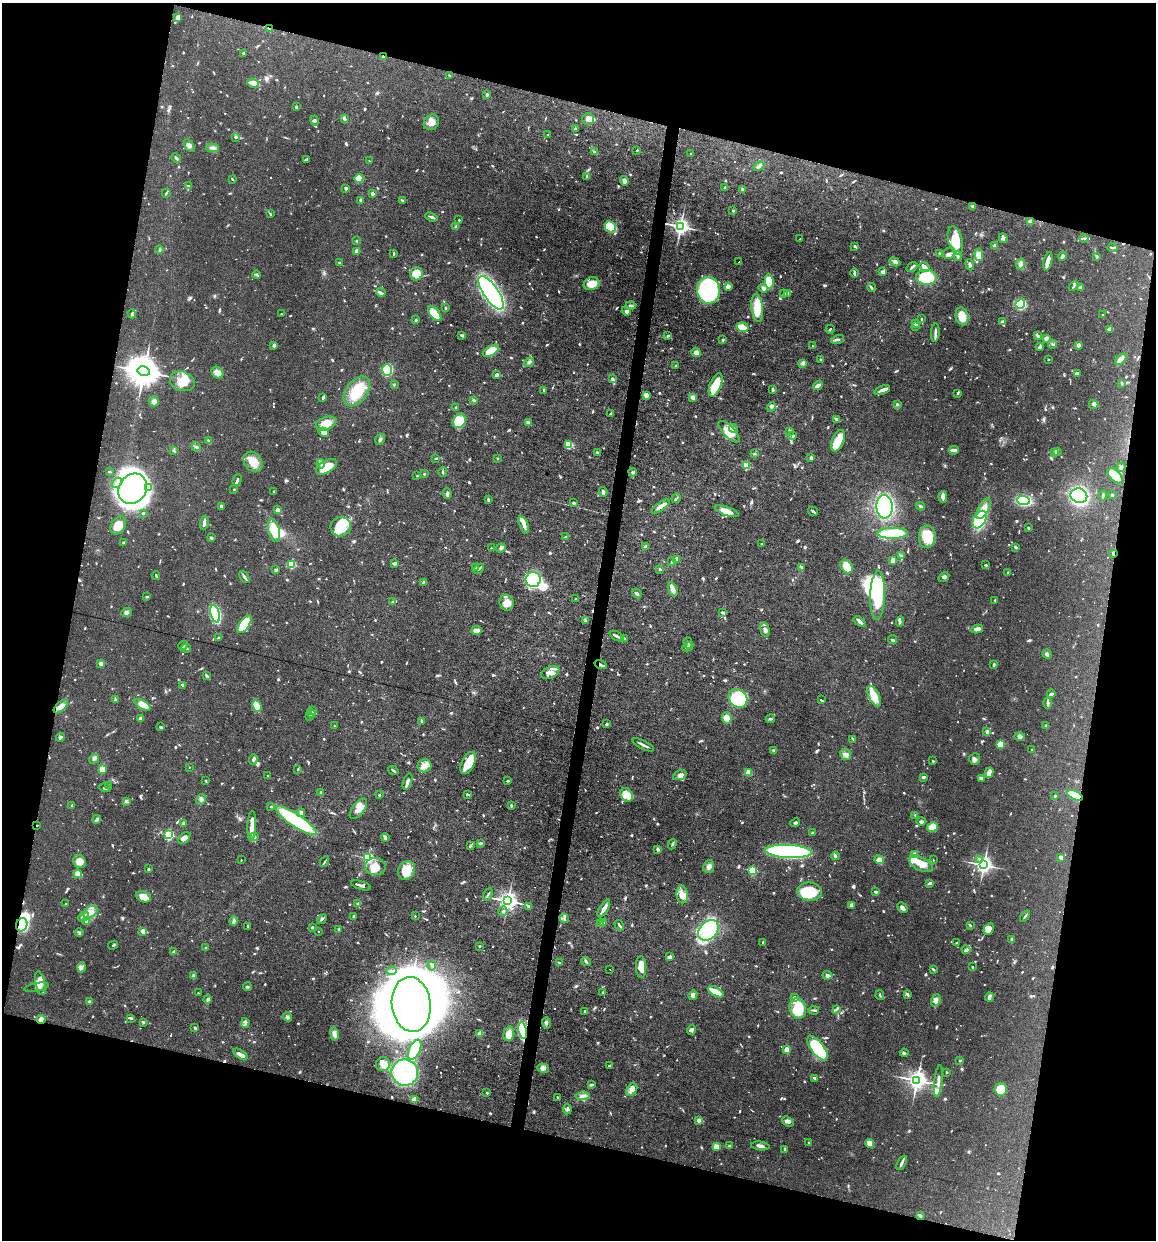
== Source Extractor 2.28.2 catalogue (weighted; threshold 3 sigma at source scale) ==
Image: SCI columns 119-4734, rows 1-4949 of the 4972 x 4949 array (HDU 1 of 3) = the unmasked area's bounding box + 8 px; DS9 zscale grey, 4 x 4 block average (1 PNG px = mean of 4 x 4 image px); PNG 1158 x 1242 px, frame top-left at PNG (2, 3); each listed source drawn as its Kron ellipse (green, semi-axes under 4 px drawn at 4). Shown black and unused: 29% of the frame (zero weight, under 6 of 12 exposures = <1% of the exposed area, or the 3 px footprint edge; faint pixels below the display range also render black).
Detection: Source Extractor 2.28.2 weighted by HDU 2 'WHT'. Background 0.0782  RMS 0.0027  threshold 0.011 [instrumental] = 3 sigma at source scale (4.09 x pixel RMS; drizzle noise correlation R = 1.36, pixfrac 0.8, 0.05/0.05 arcsec/px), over >= 5 px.
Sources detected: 1608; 22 too faint to see at this stretch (4 x 4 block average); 17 inside a brighter object's white glare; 7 cosmic-ray / hot-pixel residue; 3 long thin detections or spike segments (spike, bleed or trail) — neither listed nor drawn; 27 coinciding with a brighter row at this scale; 120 inside a brighter listed object's ellipse — not listed separately; of the other 1412, all 500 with FLUX_AUTO >= 1.84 (the completeness limit of this list) listed and drawn (912 fainter detections not listed), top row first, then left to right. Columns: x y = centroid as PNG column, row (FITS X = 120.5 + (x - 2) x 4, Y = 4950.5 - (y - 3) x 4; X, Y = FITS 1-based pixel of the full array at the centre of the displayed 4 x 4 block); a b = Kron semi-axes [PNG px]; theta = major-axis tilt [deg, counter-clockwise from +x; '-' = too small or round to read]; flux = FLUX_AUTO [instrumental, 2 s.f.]
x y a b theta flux
178 17 2 2 - 10
270 28 3 2 - 3.8
244 53 2 2 - 4
384 57 3 2 - 3.3
449 75 2 2 - 2.3
253 83 6 3 -22 15
487 94 3 2 - 3.2
296 107 2 2 - 5.4
344 119 4 3 - 3.8
588 119 6 5 - 6.7
314 121 5 3 - 3
431 122 8 7 - 15
575 129 3 2 - 2
548 135 2 2 - 2.3
235 137 4 3 - 2.9
189 145 7 4 -61 6.3
213 148 6 2 1 3.6
637 150 2 2 - 4.5
594 152 4 3 - 3
691 154 2 2 - 2.1
176 158 5 2 - 3.8
306 159 3 2 - 2.8
369 161 2 2 - 2.3
759 166 6 2 32 3.4
587 177 3 2 - 4
359 178 4 4 - 53
232 179 3 2 - 2
624 181 5 3 - 6.1
188 186 4 2 - 2
725 187 3 2 - 3
346 188 3 3 - 2.7
743 190 3 3 - 3
166 193 4 2 - 2.5
373 194 2 2 - 17
360 201 3 2 - 3.5
402 201 4 2 - 2.1
973 206 2 2 - 20
733 211 2 2 - 5.9
270 214 4 2 - 1.9
431 217 6 2 -22 4.4
459 220 2 2 - 4
1030 222 3 3 - 7.6
680 226 3 3 - 870
456 227 3 2 - 6.2
610 227 6 5 - 71
1003 238 5 3 - 4.2
1084 238 4 2 - 2.3
800 239 2 2 - 1.9
955 240 14 7 -76 42
356 241 2 2 - 2.7
855 246 4 2 - 2.8
995 246 3 3 - 4.1
1113 248 5 2 - 2.9
159 250 4 2 - 2.7
357 251 4 3 - 13
394 253 3 2 - 2.3
940 253 2 2 - 2.2
949 253 7 5 27 6.5
979 255 6 4 -84 7.1
958 256 5 3 - 2.8
1062 256 4 3 - 4
1097 256 3 2 - 2.8
1048 261 9 3 76 17
739 262 2 2 - 2.6
895 262 6 3 -24 4
339 263 3 2 - 3.2
1020 264 6 4 80 6.4
970 265 6 3 -70 3.9
912 267 6 2 36 3.4
924 267 5 3 - 7.3
883 272 2 2 - 20
854 273 4 2 - 2.8
416 274 6 6 - 25
257 275 4 3 - 2.4
926 277 10 7 -4 71
769 281 7 4 -83 40
592 284 8 6 19 24
728 286 4 4 - 5.6
1074 286 5 2 - 2.2
871 287 4 2 - 3.6
1080 287 3 3 - 2.6
763 288 5 4 - 4.3
708 290 13 11 -83 290
381 293 4 2 - 2.4
491 293 19 7 -56 420
784 293 2 2 - 3.7
788 293 3 3 - 3.9
1020 304 5 4 - 82
631 306 5 2 - 4.1
446 308 2 2 - 2.1
757 308 14 5 -83 34
626 311 5 4 - 4.7
132 314 4 3 - 2.6
281 314 2 2 - 3.4
435 314 9 4 -50 39
1103 315 2 2 - 4.6
962 316 9 6 -78 29
921 319 4 2 - 2.2
416 320 2 2 - 10
1002 321 3 2 - 3.4
915 323 4 3 - 3.8
916 326 2 2 - 6.5
743 327 6 3 -14 18
830 329 4 2 - 2
1109 329 4 3 - 5.4
935 333 9 2 85 4.7
462 335 3 3 - 2.9
1038 335 4 3 - 2.5
668 336 3 2 - 2.3
1046 338 4 3 - 5.2
838 339 6 2 13 3.3
723 340 2 2 - 8.8
1052 344 4 3 - 2.4
274 345 2 2 - 18
1078 345 2 2 - 22
812 346 2 2 - 2.3
1040 347 4 3 - 3.4
491 351 9 4 30 46
696 352 5 4 - 6.5
1048 359 2 2 - 2
1121 359 7 3 45 14
820 360 3 2 - 2.1
529 362 6 2 37 3.9
803 363 3 3 - 2.8
676 365 2 2 - 2.6
387 370 6 5 - 82
143 371 6 4 -15 4600
217 373 6 5 - 9.9
1077 373 4 3 - 3.1
497 375 2 2 - 7.1
612 379 4 4 - 3.1
182 381 13 9 -17 25
1122 383 4 2 - 2.3
394 384 2 2 - 9.1
716 385 12 5 69 38
818 386 5 2 - 6.9
773 389 4 2 - 3.8
544 390 3 2 - 2.7
882 390 8 3 20 8.9
357 391 17 10 53 50
957 394 4 2 - 1.9
646 395 2 2 - 42
693 397 3 2 - 8.6
323 398 4 2 - 2.6
474 400 3 2 - 4.7
154 401 5 5 - 4.9
897 404 2 2 - 3
1094 404 5 3 - 6.3
456 407 2 2 - 7.4
771 407 5 3 - 2.7
611 413 4 2 - 2.8
837 419 3 2 - 6.1
459 421 7 6 - 58
326 423 11 6 20 21
528 423 2 2 - 19
733 428 4 3 - 3.8
789 431 4 3 - 2.5
323 432 5 4 - 8.3
729 432 14 5 -46 18
793 436 4 3 - 2.1
380 439 6 3 55 4.1
208 441 3 2 - 2.9
838 441 11 6 67 34
569 445 4 4 - 9.6
196 447 5 3 - 2.8
173 450 3 2 - 1.9
954 450 5 3 - 7.3
1057 451 4 3 - 3.6
598 453 3 2 - 3.2
1054 453 3 3 - 2.2
754 454 3 2 - 2
436 458 3 2 - 2
497 458 2 2 - 5.7
811 458 2 2 - 15
253 462 11 8 -53 21
321 464 5 3 - 3.6
746 466 2 2 - 78
326 467 11 6 29 35
1121 467 5 3 - 4.8
109 472 3 2 - 2.2
443 472 5 2 - 2
633 472 4 3 - 2.9
424 474 2 2 - 2.8
417 476 2 2 - 3.1
1115 476 9 5 -46 30
237 480 6 2 70 5
117 483 6 2 44 5.6
148 487 3 3 - 3.8
133 489 16 13 54 640
234 489 3 2 - 1.8
274 492 3 2 - 2.8
603 492 5 2 - 5
447 494 5 2 - 3.6
1103 495 5 2 - 3.7
1112 495 2 2 - 2.7
1079 496 8 7 - 280
943 497 6 4 -86 5.4
676 498 5 2 - 2.1
488 499 4 2 - 2.8
1024 500 6 4 -4 92
574 503 4 3 - 2.3
221 506 3 2 - 4.3
660 506 10 2 35 13
920 506 4 2 - 3.1
885 507 11 8 -87 210
984 509 11 5 60 15
278 510 4 2 - 9.2
727 511 12 4 -19 19
813 511 5 2 - 3.2
143 513 2 2 - 3.2
980 520 9 6 60 87
204 523 7 2 81 6.2
118 525 10 7 55 21
524 525 9 3 -68 10
341 527 10 9 - 37
1028 528 3 2 - 1.9
274 530 12 5 -77 42
893 533 15 5 1 77
565 537 2 2 - 2
927 537 11 8 86 41
211 538 3 2 - 3.2
124 542 3 2 - 2.9
762 544 2 2 - 6.5
646 547 4 2 - 8.5
1016 547 4 3 - 2.5
491 548 2 2 - 2.1
501 548 5 4 - 4.5
1113 554 4 2 - 2.1
901 555 4 2 - 1.9
677 559 4 3 - 7
893 560 2 2 - 37
672 562 2 2 - 3.7
394 563 3 2 - 6.2
291 565 2 2 - 120
986 565 3 2 - 2.6
847 566 7 5 -52 22
476 567 2 2 - 2.7
802 567 3 2 - 3.2
479 569 6 2 41 3.4
660 569 2 2 - 2.8
276 570 3 3 - 2
1008 573 4 3 - 2
156 575 4 2 - 2.3
244 577 6 2 -56 6.2
944 577 6 3 33 3.5
533 580 7 7 - 240
423 582 3 2 - 2
673 589 7 3 -69 11
637 593 5 2 - 3.9
878 595 24 7 88 110
147 597 3 2 - 3.1
576 599 2 2 - 4.3
995 600 2 2 - 2.5
393 602 3 2 - 1.9
507 603 8 7 - 15
126 612 5 4 - 3.9
723 613 3 2 - 5.2
215 614 9 4 -75 170
585 620 3 2 - 2.4
860 621 7 3 -35 4.5
900 621 5 3 - 3.2
244 624 10 4 57 89
977 629 6 3 10 6.4
477 630 5 3 - 11
765 630 7 4 -75 6.8
617 636 8 2 -29 5.3
218 638 3 3 - 2.2
624 638 2 2 - 3.9
893 640 4 3 - 2.6
688 643 6 2 -74 2.6
183 645 5 3 - 3.2
688 647 6 3 29 5.5
186 648 5 2 - 1.9
1047 654 5 3 - 3
101 664 2 2 - 31
601 665 6 2 -20 4.7
994 665 3 2 - 3.1
550 672 9 5 25 13
207 676 3 2 - 3.4
183 685 4 3 - 3.8
1051 694 4 2 - 5.4
874 696 11 5 -61 32
738 698 10 8 -42 100
115 700 3 2 - 2.5
821 700 4 2 - 2.4
1048 703 6 2 -90 5.9
143 705 9 4 -32 24
61 706 8 4 42 11
257 706 6 4 -64 28
313 711 3 2 - 2.3
311 713 5 3 - 3.1
309 716 2 2 - 4.1
140 718 3 2 - 5.5
727 718 5 5 - 16
770 719 4 3 - 2.6
422 722 3 2 - 3.1
607 724 2 2 - 12
334 726 2 2 - 2.2
1046 726 3 2 - 5.7
161 727 3 2 - 2.1
987 732 3 3 - 3.8
1020 736 5 4 - 5
60 737 4 3 - 3.7
853 739 3 2 - 2.3
1001 744 4 3 - 25
643 745 12 2 -26 6.2
774 750 4 2 - 3.8
1032 750 2 2 - 4.3
846 754 6 5 - 5.5
94 759 5 3 - 3.5
975 759 6 5 - 4.8
253 760 5 2 - 3.5
933 761 2 2 - 4.2
468 763 12 6 65 42
424 766 7 6 - 11
189 767 2 2 - 2.5
102 769 4 3 - 19
298 769 2 2 - 2
393 770 5 2 - 2.6
749 772 4 3 - 16
989 773 5 3 - 21
680 775 7 4 23 7.9
268 776 2 2 - 2.7
923 777 4 2 - 4.3
981 778 3 2 - 6.4
206 781 3 2 - 2
508 781 3 2 - 1.9
408 782 9 2 71 12
108 785 2 2 - 2.5
105 788 6 2 -19 3
321 792 2 2 - 6.5
467 794 3 2 - 2.5
379 795 2 2 - 2.6
627 795 7 6 - 12
1075 795 8 3 -26 47
1055 796 2 2 - 2.1
201 799 5 4 - 4.5
126 801 3 3 - 3.1
72 805 3 2 - 3.3
511 805 4 2 - 2.7
271 806 2 2 - 4.7
358 809 12 6 53 19
301 813 4 3 - 3.3
915 815 4 2 - 1.8
97 819 4 2 - 3.7
296 820 24 6 -33 140
921 821 5 3 - 3.5
184 823 2 2 - 14
795 823 5 3 - 2.8
37 825 2 2 - 2
252 826 15 3 88 27
933 827 5 4 - 24
813 833 3 2 - 4.4
169 835 2 2 - 210
254 837 3 2 - 2.3
385 837 4 2 - 5.5
184 838 7 4 41 12
481 843 3 2 - 4.4
672 844 5 2 - 2.7
470 846 4 2 - 1.9
658 849 3 3 - 3.5
789 851 23 6 -3 270
915 854 3 3 - 5.4
835 856 4 2 - 6.7
1061 857 4 3 - 5.6
367 858 2 2 - 280
980 859 3 3 - 3
241 860 2 2 - 2
879 860 5 4 - 8.4
933 860 2 2 - 2.5
79 861 7 6 - 16
324 862 5 2 - 2.1
921 864 13 6 -29 25
984 865 3 3 - 810
709 866 6 5 - 6.6
375 867 10 8 -4 22
149 869 2 2 - 7.1
407 870 10 8 58 23
752 870 2 2 - 160
78 874 4 4 - 17
930 883 4 2 - 5
361 885 10 2 -17 5.9
810 892 12 9 -7 56
876 892 2 2 - 3.8
488 894 7 2 61 2.5
682 895 8 5 -85 12
143 897 8 5 -23 27
508 901 3 3 - 950
358 903 4 3 - 2
66 904 3 2 - 2.2
851 905 2 2 - 22
528 907 3 2 - 1.9
604 908 10 3 59 9.2
902 908 6 3 -47 5.3
503 911 5 3 - 3.2
90 912 8 5 31 12
354 916 4 2 - 3.3
415 916 2 2 - 2.9
1025 916 6 2 53 2.6
83 917 6 4 42 8.8
564 918 5 2 - 3.9
322 919 5 2 - 2
87 921 2 2 - 31
234 921 5 3 - 4.7
604 923 3 2 - 1.9
601 924 2 2 - 8.4
22 925 7 5 66 71
619 925 6 2 -57 2.8
970 925 3 2 - 2
248 927 4 2 - 1.8
312 927 2 2 - 8.4
339 929 3 2 - 1.8
989 929 6 4 64 9.6
708 930 12 8 45 110
143 931 3 3 - 9.6
318 931 2 2 - 2.1
79 933 4 3 - 2.3
1011 939 2 2 - 3.7
763 942 3 2 - 2
957 943 3 2 - 2.2
113 945 5 2 - 1.9
479 946 2 2 - 6.4
206 948 2 2 - 4.1
966 950 4 4 - 3.7
173 951 3 2 - 2.1
669 957 3 2 - 6.4
559 962 4 2 - 1.9
586 962 5 2 - 2.5
432 965 5 2 - 3
82 967 5 3 - 4.8
641 967 11 5 -89 17
972 967 2 2 - 2.9
609 969 2 2 - 2.1
933 969 3 2 - 2.6
391 971 5 2 - 3.8
827 975 5 3 - 4.9
193 976 4 3 - 3.6
40 983 12 5 -77 14
37 987 12 2 11 4.6
247 987 4 3 - 3.2
603 992 2 2 - 3.2
716 992 8 3 -28 30
198 993 2 2 - 2.6
907 994 2 2 - 3
693 995 5 4 - 5.8
880 995 5 2 - 2.3
989 997 4 2 - 9.3
794 998 2 2 - 15
208 999 4 3 - 2.8
936 1000 6 4 72 7.5
89 1001 2 2 - 2.3
411 1004 27 19 -84 2800
798 1008 10 8 -77 56
836 1009 3 2 - 2.1
814 1010 5 2 - 2.8
585 1011 3 2 - 3.6
287 1017 5 3 - 3.4
131 1018 4 2 - 3.9
41 1019 4 3 - 19
143 1022 4 2 - 2
245 1023 5 2 - 3.3
546 1023 6 2 -77 2.5
195 1028 3 2 - 3
523 1030 8 3 -80 160
692 1030 5 3 - 4.3
480 1033 2 2 - 39
334 1034 6 3 -77 10
509 1034 7 5 73 17
817 1048 14 6 -53 120
415 1050 11 5 65 110
786 1050 4 3 - 19
904 1053 4 3 - 2.2
240 1054 8 3 -34 10
960 1060 3 2 - 2.2
383 1064 7 7 - 9.8
610 1065 3 2 - 3.7
543 1068 6 4 -20 5.5
405 1072 13 13 - 160
946 1072 2 2 - 2.3
815 1078 3 2 - 5.7
917 1080 3 3 - 1200
938 1081 16 3 83 9
591 1085 3 2 - 4.1
1001 1089 6 6 - 41
632 1090 7 4 55 12
487 1093 3 2 - 2
582 1096 7 4 5 6.6
557 1097 2 2 - 2.1
414 1099 2 2 - 43
567 1109 5 3 - 2.9
698 1120 2 2 - 24
788 1121 6 4 -38 6.2
808 1143 2 2 - 2.1
870 1144 4 4 - 12
729 1146 2 2 - 3.2
760 1146 9 3 -8 6.8
716 1147 4 2 - 18
785 1150 4 2 - 5.8
902 1163 8 3 61 4
920 1216 3 2 - 3.6
Overlapping masked pixels (flux is a lower limit): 9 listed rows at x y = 270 28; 384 57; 1113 554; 601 665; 1075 795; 37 825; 22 925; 41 1019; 523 1030